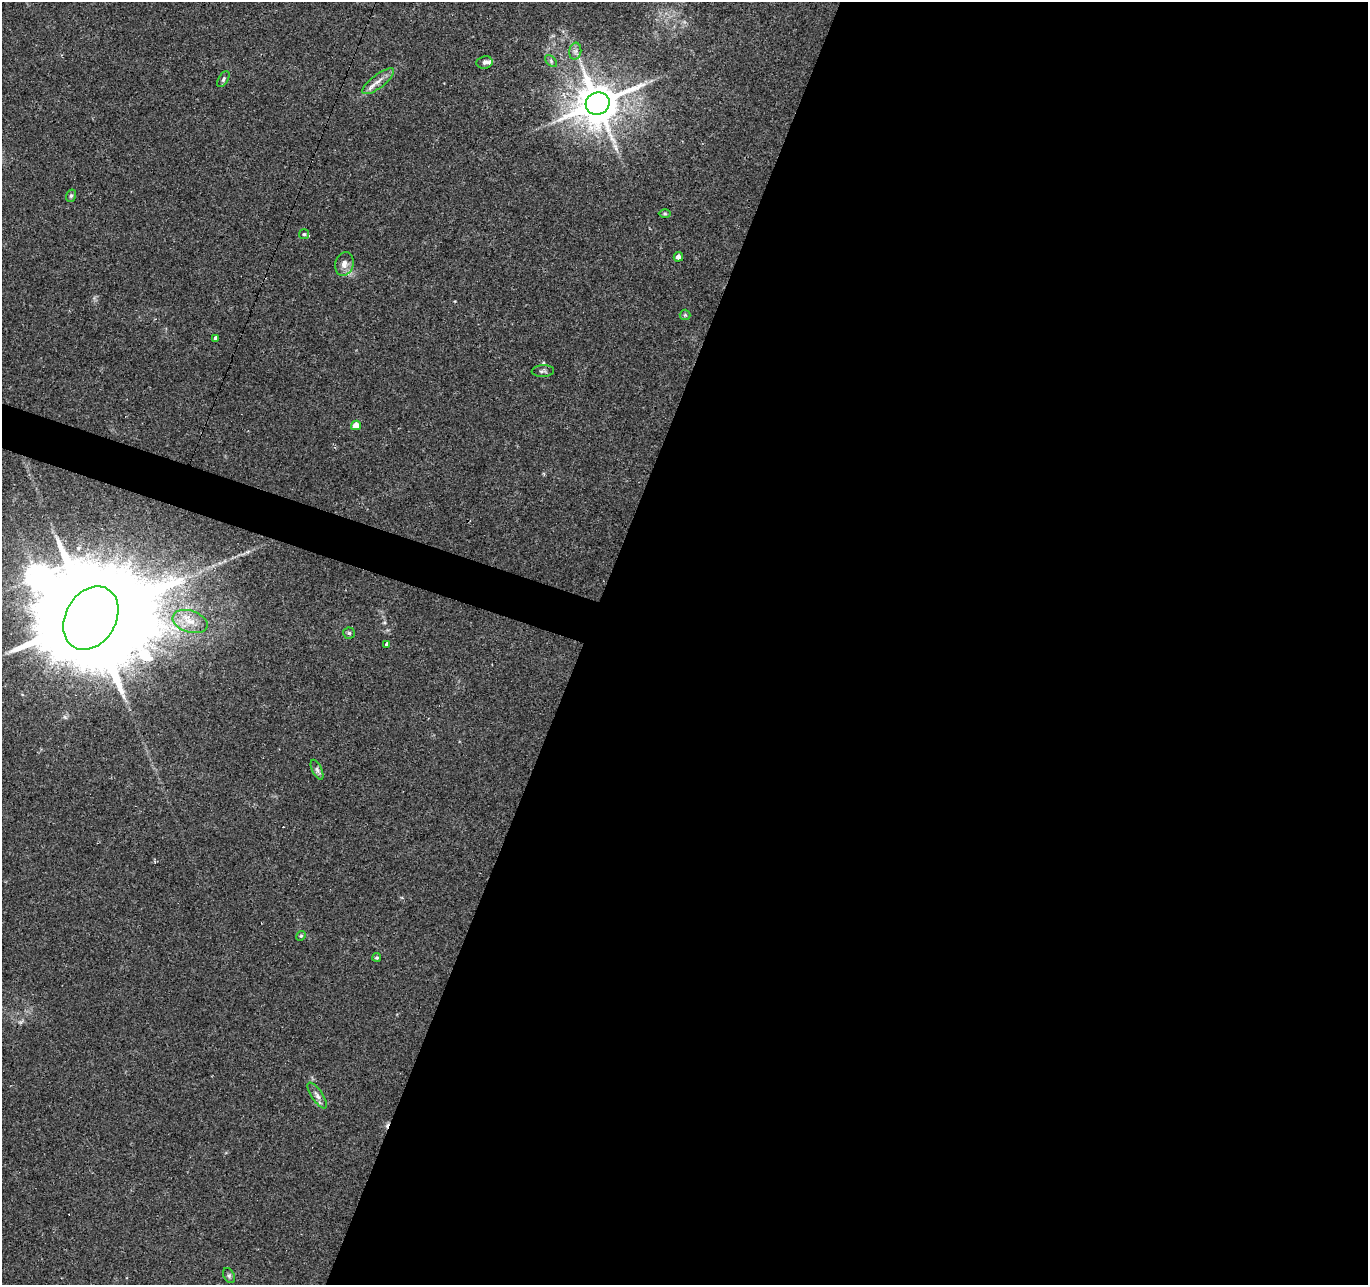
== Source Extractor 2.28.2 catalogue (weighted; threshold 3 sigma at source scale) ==
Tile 12 of 4 x 4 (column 4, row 3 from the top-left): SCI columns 4100-5465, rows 1492-2774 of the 5469 x 5613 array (HDU 1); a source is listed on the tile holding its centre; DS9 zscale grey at full resolution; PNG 1370 x 1287 px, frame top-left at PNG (2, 2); each listed source drawn as its Kron ellipse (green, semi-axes under 4 px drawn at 4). Shown black and unused: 59% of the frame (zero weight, under 2 of 3 exposures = <1% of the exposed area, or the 3 px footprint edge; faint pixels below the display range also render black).
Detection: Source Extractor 2.28.2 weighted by HDU 2 'WHT'; one run over the whole footprint, this tile lists its part. Background 0.0249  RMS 0.0036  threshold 0.0161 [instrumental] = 3 sigma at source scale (4.5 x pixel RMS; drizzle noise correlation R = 1.50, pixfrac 1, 0.0396/0.0396 arcsec/px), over >= 5 px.
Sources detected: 29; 1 inside a brighter object's white glare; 3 cosmic-ray / hot-pixel residue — neither listed nor drawn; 1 inside a brighter listed object's ellipse — not listed separately; the other 24 listed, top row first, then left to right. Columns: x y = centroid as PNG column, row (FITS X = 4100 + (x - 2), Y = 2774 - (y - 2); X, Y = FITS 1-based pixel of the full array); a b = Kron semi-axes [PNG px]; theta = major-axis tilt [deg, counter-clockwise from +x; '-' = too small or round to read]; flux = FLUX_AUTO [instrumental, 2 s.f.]
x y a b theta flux
575 51 8 6 82 1.3
551 61 7 4 -47 0.7
484 62 8 6 10 0.99
223 79 9 4 59 0.8
378 81 19 6 38 2.9
598 103 12 11 - 1300
71 196 6 5 - 0.67
665 214 6 4 -1 0.49
304 234 5 5 - 0.49
678 257 5 4 - 1.7
344 264 12 9 75 2.5
685 315 5 5 - 0.58
216 338 3 3 - 2.5
543 371 11 5 3 0.9
356 425 5 4 - 4.7
91 618 34 25 60 15000
190 622 18 11 -17 5.3
349 633 5 5 - 0.61
386 644 4 3 - 2.9
317 770 11 5 -64 1.1
301 936 5 4 - 0.49
377 957 4 4 - 0.53
317 1096 15 5 -56 1.7
229 1276 8 5 -64 0.8